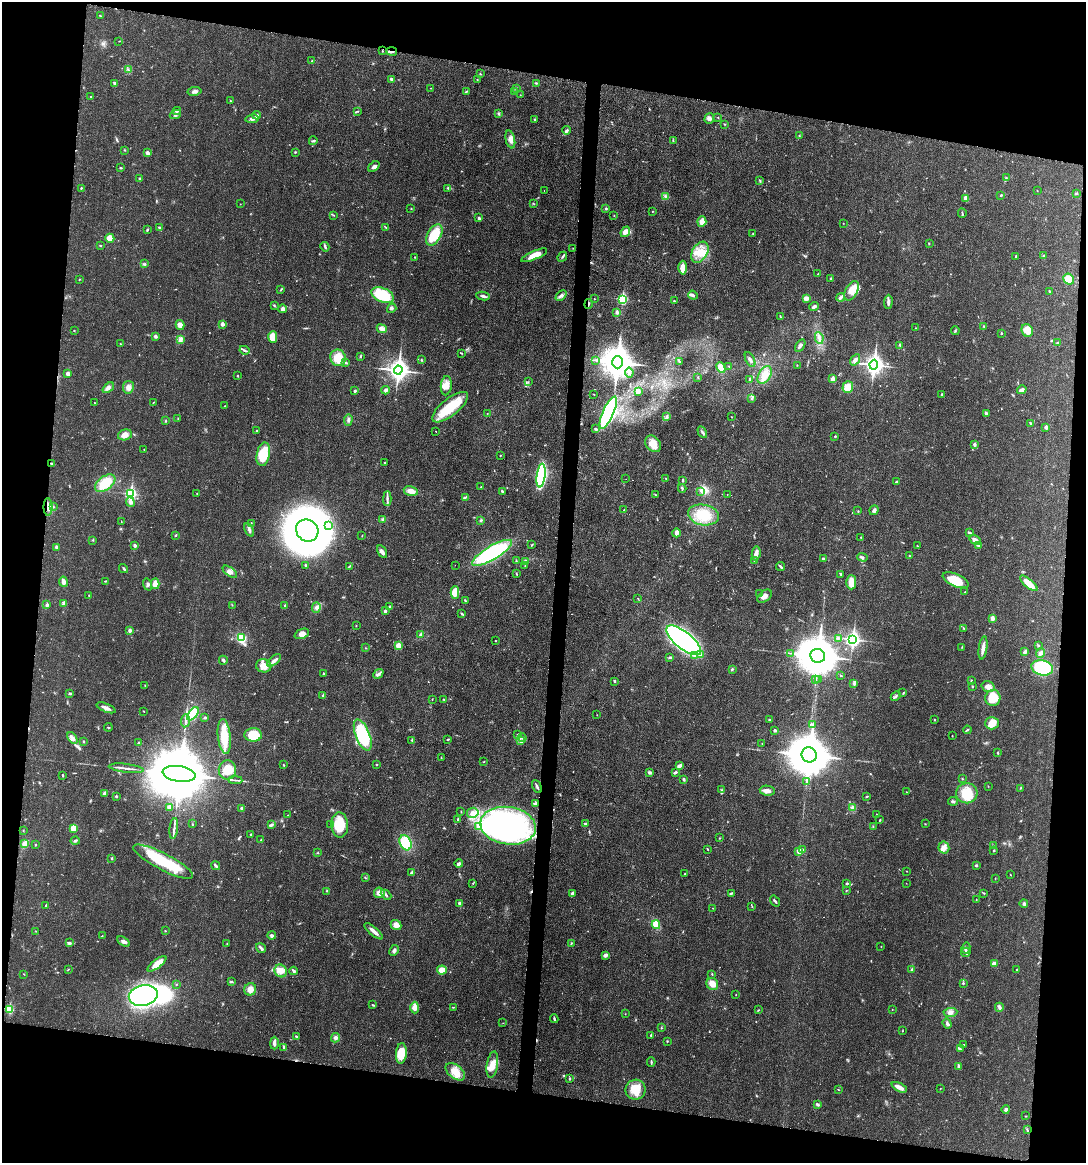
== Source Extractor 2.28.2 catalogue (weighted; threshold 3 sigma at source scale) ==
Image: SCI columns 112-4444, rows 9-4650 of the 4670 x 4657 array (HDU 1 of 3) = the unmasked area's bounding box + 8 px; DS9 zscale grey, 4 x 4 block average (1 PNG px = mean of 4 x 4 image px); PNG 1088 x 1165 px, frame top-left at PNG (2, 2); each listed source drawn as its Kron ellipse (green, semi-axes under 4 px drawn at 4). Shown black and unused: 19% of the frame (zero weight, under 3 of 4 exposures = <1% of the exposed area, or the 3 px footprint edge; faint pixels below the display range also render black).
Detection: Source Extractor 2.28.2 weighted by HDU 2 'WHT'. Background 0.0206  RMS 0.0023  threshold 0.0102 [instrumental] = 3 sigma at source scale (4.5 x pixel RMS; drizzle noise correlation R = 1.50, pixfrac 1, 0.05/0.05 arcsec/px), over >= 5 px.
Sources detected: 602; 10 inside a brighter object's white glare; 4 cosmic-ray / hot-pixel residue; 1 long thin detection or spike segment (spike, bleed or trail) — neither listed nor drawn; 6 coinciding with a brighter row at this scale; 22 inside a brighter listed object's ellipse — not listed separately; of the other 559, all 500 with FLUX_AUTO >= 0.43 (the completeness limit of this list) listed and drawn (59 fainter detections not listed), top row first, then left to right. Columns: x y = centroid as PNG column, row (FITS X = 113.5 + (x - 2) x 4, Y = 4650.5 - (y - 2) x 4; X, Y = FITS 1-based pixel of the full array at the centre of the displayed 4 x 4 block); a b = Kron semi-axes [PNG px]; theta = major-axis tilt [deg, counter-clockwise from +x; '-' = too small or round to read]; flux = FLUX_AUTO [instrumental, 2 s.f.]
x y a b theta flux
100 16 2 2 - 1.1
119 41 3 2 - 0.63
382 51 2 2 - 0.89
392 51 5 2 - 2.5
312 61 2 2 - 0.95
128 70 3 2 - 1.1
480 74 2 2 - 0.91
391 79 3 2 - 3.2
477 80 2 2 - 0.69
114 83 3 2 - 1.8
536 83 2 2 - 0.91
431 88 2 2 - 0.47
517 88 2 2 - 0.54
195 91 7 3 8 4.6
466 91 4 2 - 1.5
515 91 3 2 - 0.9
520 95 2 2 - 0.43
91 97 2 2 - 0.74
230 101 2 2 - 0.62
177 111 4 2 - 2.1
358 111 2 2 - 0.84
498 114 4 3 - 1.9
175 115 6 2 19 2.1
256 115 4 3 - 2.3
718 117 2 2 - 0.66
252 119 7 3 9 4.4
535 119 2 2 - 1.2
709 119 5 4 - 4.1
725 124 2 2 - 0.49
567 130 4 3 - 2.6
799 135 3 2 - 0.89
510 139 9 4 -78 7
313 141 4 2 - 1.6
673 141 2 2 - 0.63
125 150 2 2 - 0.54
295 152 3 2 - 1.2
147 153 4 3 - 3.5
374 166 6 4 37 4.2
121 168 4 2 - 0.99
1006 178 2 2 - 0.82
140 179 3 2 - 2.3
760 181 3 2 - 1.2
81 188 2 2 - 1.1
448 188 3 2 - 1.6
1037 190 2 2 - 0.59
544 191 2 2 - 0.55
1077 193 3 2 - 1.3
1001 195 3 2 - 1.4
665 196 2 2 - 1.2
966 198 4 3 - 9.3
533 203 2 2 - 0.57
240 204 2 2 - 0.45
606 208 3 2 - 1.6
411 209 2 2 - 0.96
652 211 2 2 - 0.58
962 213 4 2 - 1.3
333 215 3 2 - 1.1
614 216 2 2 - 0.53
479 218 3 2 - 2.6
702 221 5 4 - 10
843 223 2 2 - 0.44
386 227 4 2 - 1.1
159 228 4 2 - 2.7
147 230 2 2 - 0.55
625 232 6 3 53 8.4
753 233 2 2 - 0.51
434 235 11 6 61 40
110 238 4 4 - 13
929 243 2 2 - 0.73
100 246 2 2 - 0.84
325 247 5 2 - 2
573 248 2 2 - 0.5
700 252 11 7 58 20
534 255 14 4 23 16
1043 255 2 2 - 0.77
1016 256 3 2 - 0.82
414 257 2 2 - 0.63
562 257 5 2 - 2
145 264 2 2 - 0.61
683 268 7 4 88 14
818 274 2 2 - 0.81
79 279 2 2 - 0.93
831 279 2 2 - 0.71
1069 279 6 5 - 28
281 289 3 2 - 1.2
851 291 10 6 62 17
1050 291 3 2 - 1.9
383 295 12 7 -23 62
693 295 5 3 - 3
483 296 7 2 -8 3.3
561 296 6 3 44 3.8
841 297 4 3 - 3
806 298 4 3 - 7.1
594 299 2 2 - 0.52
622 299 3 2 - 71
674 301 4 2 - 1.2
888 302 7 3 87 4.5
588 304 5 2 - 2.6
274 305 3 2 - 1.3
814 306 5 3 - 3.4
392 308 5 2 - 1.9
283 309 4 3 - 3.9
617 313 4 3 - 2.3
780 316 3 2 - 0.78
222 324 2 2 - 9.1
180 325 5 4 - 9.2
984 326 3 2 - 1.2
916 328 2 2 - 0.7
382 329 5 3 - 8
955 330 4 2 - 1.3
1027 330 6 5 - 17
74 331 2 2 - 0.58
1001 333 2 2 - 1
155 336 3 2 - 4
273 337 6 4 88 23
819 338 6 2 -80 3.6
180 339 3 2 - 2.1
1058 343 4 3 - 1.8
120 344 2 2 - 0.75
800 346 7 2 57 3.5
900 346 2 2 - 0.58
244 350 5 2 - 2.6
462 353 2 2 - 0.53
360 356 3 2 - 1.4
338 358 8 7 - 26
421 360 2 2 - 1.5
596 360 2 2 - 1.1
750 360 8 3 -63 3.6
855 360 6 3 53 4.3
679 361 3 2 - 1.4
346 362 3 2 - 1.8
618 362 6 5 - 2700
797 365 2 2 - 0.66
874 365 5 4 - 510
729 366 2 2 - 0.57
721 367 5 3 - 12
398 370 4 3 - 820
629 372 5 3 - 3.3
68 373 3 3 - 5.2
765 375 9 6 58 12
237 376 2 2 - 1.4
698 377 2 2 - 0.58
750 379 2 2 - 3.4
833 379 2 2 - 12
528 382 2 2 - 0.5
446 386 10 5 83 11
128 387 6 5 - 6.3
848 387 6 5 - 18
108 388 6 3 39 4.4
385 390 4 3 - 3.1
1022 390 5 3 - 4.9
355 391 4 2 - 1.6
638 391 4 3 - 5.4
594 394 2 2 - 0.74
942 394 2 2 - 1.9
752 398 3 2 - 1.2
153 402 3 2 - 0.63
94 403 2 2 - 0.54
225 406 2 2 - 0.69
450 407 22 8 38 51
608 413 17 5 66 320
986 413 3 2 - 3.2
487 414 2 2 - 0.48
667 416 3 2 - 1.5
731 417 2 2 - 0.49
178 419 3 2 - 1.1
348 420 6 2 87 2.8
165 421 2 2 - 0.93
1031 423 3 2 - 1.6
1046 427 4 2 - 2.3
596 429 3 2 - 2.4
257 430 3 2 - 0.85
436 431 2 2 - 0.56
702 432 6 2 -60 2.9
125 435 7 5 17 8.6
835 436 2 2 - 1.3
653 444 9 7 -47 17
974 444 3 3 - 2.5
144 450 2 2 - 0.46
263 454 12 6 79 42
500 456 2 2 - 0.62
384 463 2 2 - 0.96
51 464 3 2 - 1.3
541 476 12 4 82 150
665 478 2 2 - 0.53
626 479 2 2 - 0.87
683 480 4 2 - 1.5
896 482 3 2 - 1.2
105 483 12 6 36 32
481 487 2 2 - 0.93
682 488 4 2 - 1.6
411 491 7 5 -13 9.5
502 491 2 2 - 2.3
701 491 3 2 - 1
197 493 2 2 - 0.46
131 494 3 3 - 160
655 495 2 2 - 0.59
727 495 2 2 - 1.5
465 497 2 2 - 0.73
387 499 7 2 88 3.7
130 502 5 3 - 3.9
53 506 3 2 - 1.3
48 507 8 4 -88 9.4
624 510 2 2 - 0.93
874 510 5 4 - 3.3
858 511 2 2 - 0.62
703 515 15 10 -11 32
383 519 4 3 - 2.6
481 520 3 2 - 1.3
121 521 2 2 - 0.44
251 523 2 2 - 0.62
329 526 2 2 - 1.4
249 530 7 3 -66 3.8
307 530 12 10 -42 780
969 532 3 2 - 1.1
676 533 4 3 - 6.1
176 535 3 2 - 1.3
362 535 2 2 - 0.61
861 537 2 2 - 0.84
93 540 2 2 - 0.8
975 540 6 3 -32 6.3
532 545 3 2 - 0.99
135 546 3 2 - 3
917 546 2 2 - 0.71
978 546 3 3 - 1.8
57 547 2 2 - 5.2
382 552 7 3 -60 5.6
492 553 23 7 30 170
756 553 7 3 81 9.7
909 556 2 2 - 0.89
862 557 5 2 - 2.1
823 559 3 2 - 1.8
516 561 2 2 - 0.87
526 561 4 3 - 2.7
754 561 3 2 - 1.2
305 565 3 2 - 1.4
455 565 2 2 - 0.56
525 565 2 2 - 0.5
350 566 2 2 - 0.63
781 567 5 2 - 2
123 568 5 2 - 1.9
230 572 8 3 -35 5.7
516 574 2 2 - 0.8
841 574 2 2 - 1.6
956 580 14 6 -23 32
105 581 2 2 - 1.1
63 582 5 3 - 5.7
851 582 7 5 89 18
1029 583 11 3 -40 20
155 584 5 4 - 9.8
148 585 6 3 -71 2.7
455 592 6 4 90 17
965 592 3 2 - 0.98
759 594 2 2 - 0.72
89 595 2 2 - 0.82
764 596 8 5 39 7.9
638 599 2 2 - 0.6
465 601 2 2 - 1.5
63 604 4 3 - 2.3
47 605 2 2 - 8.6
232 605 2 2 - 0.48
285 606 3 2 - 2.5
389 607 3 2 - 2
316 608 5 3 - 3.7
385 611 3 2 - 3
462 614 4 2 - 1.6
992 618 2 2 - 9.5
356 625 2 2 - 0.62
963 628 3 2 - 0.84
130 630 2 2 - 10
302 634 7 5 22 9.3
421 635 2 2 - 9.9
241 638 4 3 - 37
838 638 4 2 - 1.6
853 639 4 3 - 310
684 640 21 8 -39 490
496 641 2 2 - 0.68
399 646 3 2 - 19
1039 646 3 2 - 1.3
962 647 2 2 - 0.45
366 648 2 2 - 0.68
983 648 12 3 82 8.4
1025 652 4 2 - 5.6
791 653 2 2 - 0.6
1041 653 4 3 - 3.7
694 655 3 2 - 2.1
700 655 3 3 - 2
818 656 7 7 - 5300
670 657 3 2 - 1.5
223 660 4 2 - 2.6
274 660 8 3 41 5.5
264 666 8 6 -14 13
1042 668 11 7 -12 70
732 669 2 2 - 1.5
324 674 2 2 - 1.4
378 674 5 2 - 2.7
840 676 2 2 - 0.63
815 680 2 2 - 0.86
818 680 2 2 - 0.48
614 681 3 2 - 1.4
971 681 2 2 - 1.7
854 684 2 2 - 1
145 686 2 2 - 0.62
988 686 7 5 -17 8.8
972 687 3 2 - 0.85
903 693 2 2 - 0.77
70 694 4 2 - 1.4
323 695 2 2 - 4.8
896 696 5 2 - 2.6
993 698 8 7 - 27
432 699 2 2 - 0.72
444 699 3 2 - 1.4
106 708 10 2 -22 6.8
143 711 3 2 - 0.63
193 714 7 4 53 42
597 715 2 2 - 0.44
205 718 2 2 - 3.9
769 720 3 2 - 0.96
934 720 2 2 - 0.78
185 721 6 2 83 3.4
992 723 7 6 - 13
813 724 2 2 - 0.99
108 727 4 2 - 0.96
775 730 4 2 - 2.4
967 730 4 2 - 1.3
518 734 3 2 - 1.3
253 735 9 6 -2 45
363 735 17 7 -69 97
224 736 17 6 -83 39
952 736 2 2 - 0.72
72 738 6 3 -54 5.5
522 738 4 2 - 1.8
448 739 3 2 - 1.2
412 740 3 3 - 1.5
84 741 2 2 - 1.5
521 741 4 2 - 2.8
138 743 3 2 - 1.3
762 744 2 2 - 0.51
998 753 2 2 - 1.4
809 755 8 7 - 6200
441 757 2 2 - 0.47
484 762 3 2 - 0.82
283 765 3 2 - 0.96
377 765 2 2 - 0.92
679 766 4 2 - 5.3
126 768 17 2 -7 5.6
227 770 9 8 - 21
650 772 4 3 - 1.8
675 772 4 2 - 2.7
179 774 16 8 -8 24000
62 775 2 2 - 0.52
684 779 4 2 - 2
962 779 3 2 - 1
235 780 7 2 -3 2.7
806 782 3 2 - 0.84
988 786 2 2 - 0.48
537 787 7 2 -64 2.7
1020 788 3 2 - 0.8
721 790 2 2 - 0.73
767 791 7 5 -9 7.1
906 792 2 2 - 0.61
967 793 10 10 - 33
104 794 2 2 - 11
116 796 2 2 - 3.5
867 796 4 2 - 1.3
953 801 5 2 - 2.5
535 804 4 2 - 4.1
170 807 4 4 - 4.3
241 808 2 2 - 4.9
852 808 3 3 - 2.4
461 812 2 2 - 0.73
473 813 6 5 - 7
876 814 2 2 - 0.51
288 815 2 2 - 0.51
458 820 3 2 - 2.4
880 820 3 2 - 1
586 823 3 2 - 1.6
192 824 3 2 - 0.57
271 824 3 2 - 2
330 824 2 2 - 0.5
925 824 2 2 - 0.46
340 825 12 8 -88 40
508 826 28 18 -8 260
478 827 3 2 - 1.5
873 827 3 2 - 0.89
73 828 4 4 - 11
174 828 10 2 83 4.5
23 830 2 2 - 0.58
251 835 2 2 - 2.1
719 838 2 2 - 0.66
261 840 3 2 - 1.2
75 841 4 2 - 2.4
405 843 8 5 -67 57
25 844 4 3 - 12
35 845 3 2 - 0.94
993 846 3 2 - 0.93
944 847 6 5 - 6.6
708 849 3 2 - 1.1
803 849 2 2 - 1
994 850 2 2 - 0.94
799 851 2 2 - 17
317 853 2 2 - 0.49
112 858 4 2 - 1.4
163 862 33 8 -27 76
459 864 4 2 - 3.1
976 865 3 2 - 1.8
215 866 5 2 - 3.3
907 871 2 2 - 0.49
412 872 4 3 - 2.6
685 874 2 2 - 0.86
1010 875 2 2 - 0.45
365 878 3 2 - 1.1
995 878 2 2 - 0.88
473 883 2 2 - 0.68
847 883 3 2 - 1.8
906 883 2 2 - 0.43
846 890 2 2 - 0.76
326 891 2 2 - 0.75
379 893 5 5 - 7.4
731 893 3 2 - 1.4
984 893 3 2 - 1.1
572 894 4 2 - 5.5
386 895 6 2 -43 2.3
976 900 2 2 - 0.44
775 901 6 2 -55 2.6
459 903 3 2 - 1.9
1024 904 4 3 - 2.5
46 905 3 2 - 1.2
752 906 2 2 - 0.58
713 908 2 2 - 0.5
396 925 5 5 - 9.1
656 925 4 4 - 14
36 931 2 2 - 0.58
165 931 2 2 - 1
374 931 11 2 -40 8.5
102 936 2 2 - 0.69
272 936 4 3 - 3.5
124 942 7 4 -33 4.7
69 943 3 2 - 2.9
227 943 2 2 - 0.63
571 943 3 2 - 1.1
881 946 2 2 - 0.47
261 948 5 2 - 3.9
966 948 5 2 - 2.3
394 950 6 3 62 3.3
966 952 5 3 - 2.9
605 955 3 3 - 5.3
994 963 4 3 - 5.4
157 964 11 4 37 16
68 970 3 2 - 0.66
442 970 5 4 - 10
912 970 4 3 - 2.1
1017 970 2 2 - 0.69
281 971 6 6 - 9.8
294 971 4 2 - 2.5
24 974 2 2 - 0.67
712 974 2 2 - 1
231 982 4 2 - 2
963 983 2 2 - 1.8
176 984 2 2 - 0.69
712 984 6 5 - 13
250 989 6 6 - 10
736 994 2 2 - 0.54
143 995 14 10 12 240
373 1005 3 2 - 1.4
415 1007 6 3 -87 9
453 1007 3 2 - 0.63
999 1007 4 2 - 2.6
10 1009 2 2 - 71
892 1009 2 2 - 0.43
758 1010 4 2 - 0.83
950 1012 7 4 4 6.3
625 1014 2 2 - 0.51
554 1019 4 2 - 2
503 1023 2 2 - 0.43
947 1023 5 3 - 2.9
661 1028 2 2 - 0.91
902 1031 2 2 - 0.74
651 1035 2 2 - 4
297 1036 3 2 - 1.1
336 1038 5 4 - 3.8
667 1041 2 2 - 0.92
274 1043 6 2 -90 5
963 1045 2 2 - 0.58
284 1047 4 3 - 2.7
960 1049 3 2 - 1.5
401 1053 10 5 85 28
651 1062 4 2 - 1.7
492 1065 13 5 81 15
958 1066 4 2 - 1.6
455 1072 11 6 -39 17
570 1079 2 2 - 1.9
899 1087 8 3 -27 11
838 1089 2 2 - 0.61
940 1089 2 2 - 0.49
635 1090 10 10 - 24
817 1104 3 2 - 2.5
1006 1109 4 3 - 2.7
1026 1116 2 2 - 0.64
1027 1130 4 2 - 1.6
Overlapping masked pixels (flux is a lower limit): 4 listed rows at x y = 392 51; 588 304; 51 464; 48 507
Diffuse or blended objects may show on this block-average render without a row.